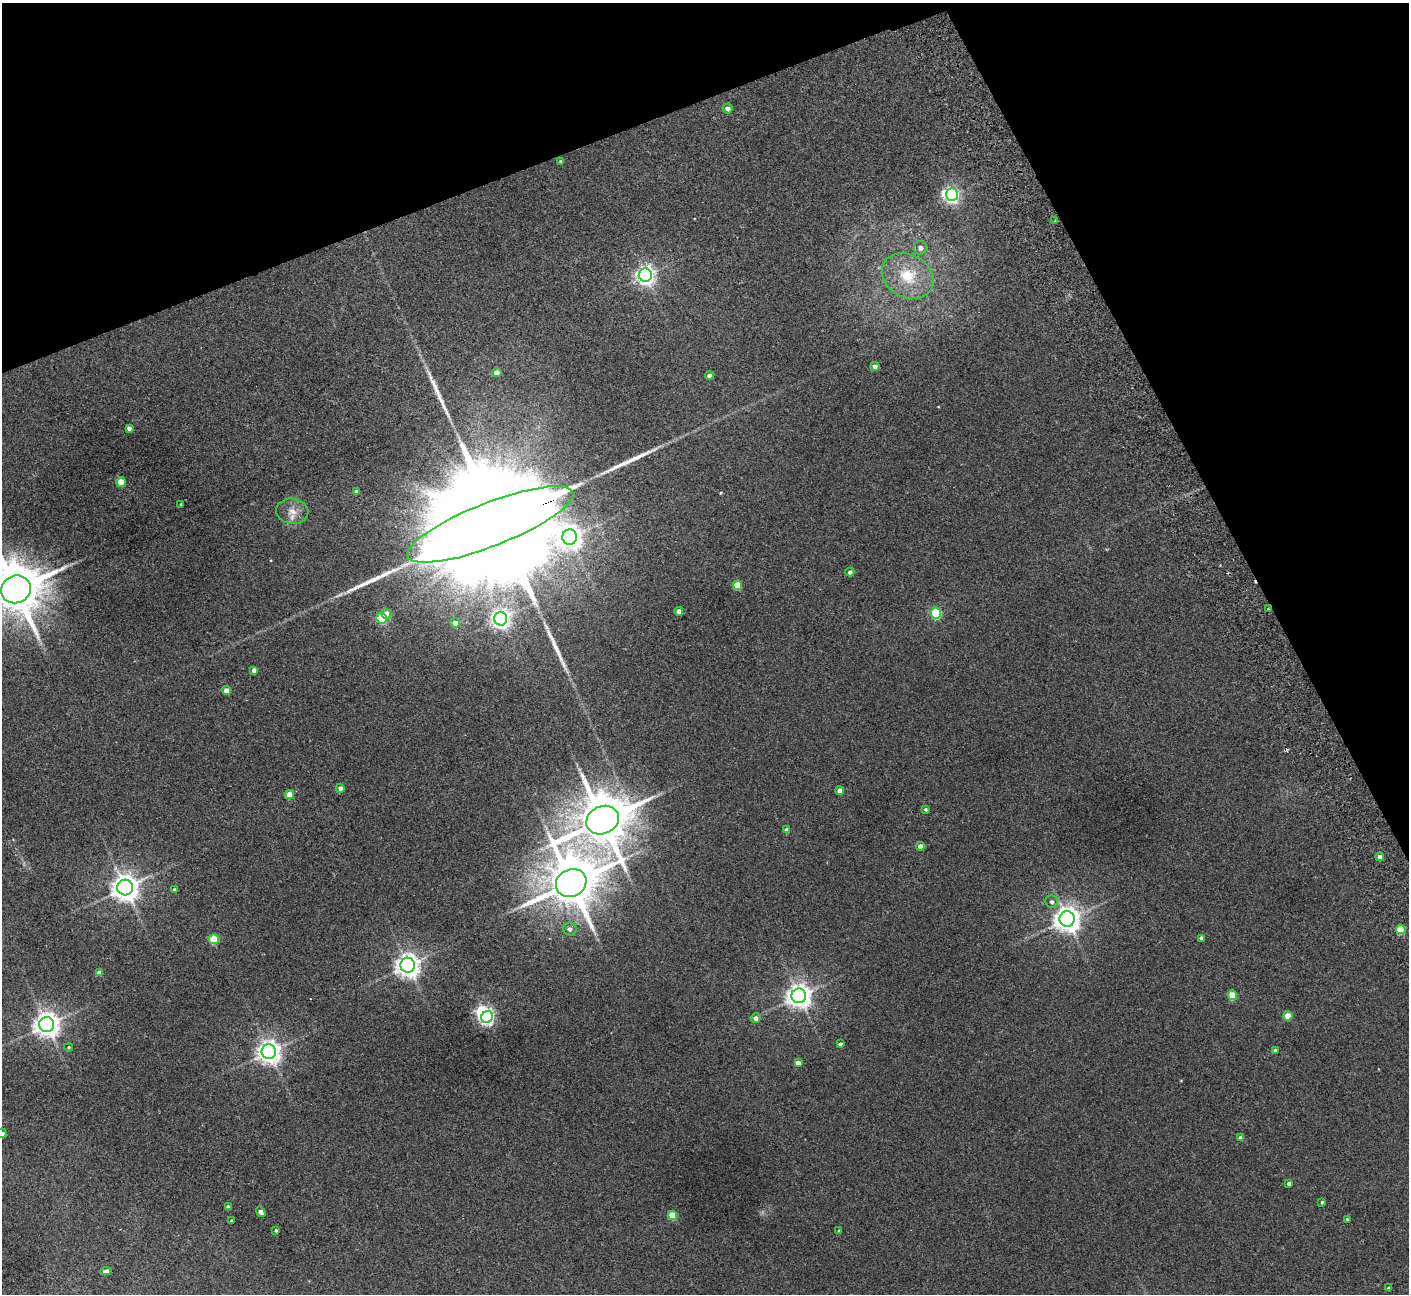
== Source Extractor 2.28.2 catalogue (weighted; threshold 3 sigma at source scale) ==
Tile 3 of 4 x 4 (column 3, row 1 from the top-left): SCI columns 2867-4273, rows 4066-5357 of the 5736 x 5674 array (HDU 1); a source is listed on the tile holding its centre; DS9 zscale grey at full resolution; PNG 1411 x 1296 px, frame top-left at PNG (2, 3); each listed source drawn as its Kron ellipse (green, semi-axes under 4 px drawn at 4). Shown black and unused: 21% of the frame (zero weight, under 2 of 3 exposures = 3% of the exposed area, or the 3 px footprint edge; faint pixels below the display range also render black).
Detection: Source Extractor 2.28.2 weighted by HDU 2 'WHT'; one run over the whole footprint, this tile lists its part. Background 0.119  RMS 0.01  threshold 0.0465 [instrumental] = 3 sigma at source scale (4.5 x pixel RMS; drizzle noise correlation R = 1.50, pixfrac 1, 0.05/0.05 arcsec/px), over >= 5 px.
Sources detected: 78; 2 inside a brighter object's white glare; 1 cosmic-ray / hot-pixel residue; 3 long thin detections or spike segments (spike, bleed or trail) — neither listed nor drawn; the other 72 listed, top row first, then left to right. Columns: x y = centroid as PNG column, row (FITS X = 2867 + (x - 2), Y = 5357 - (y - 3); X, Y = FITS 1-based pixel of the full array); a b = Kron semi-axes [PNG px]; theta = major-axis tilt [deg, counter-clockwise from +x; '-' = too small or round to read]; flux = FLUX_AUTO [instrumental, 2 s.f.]
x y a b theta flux
728 108 5 5 - 4.6
560 161 4 3 - 0.99
952 195 6 5 - 270
1055 221 4 3 - 1.7
920 248 7 6 - 4.5
645 275 7 6 - 500
908 276 27 21 -29 39
875 366 4 4 - 3.9
497 372 5 4 - 7.6
709 375 4 4 - 3.8
129 428 4 4 - 4.2
121 482 5 4 - 19
356 491 4 4 - 2.1
181 504 3 2 - 0.96
292 511 16 12 -7 11
490 524 89 22 21 96000
570 537 7 7 - 740
850 572 4 4 - 3
737 585 5 4 - 26
16 589 15 13 24 6100
1268 609 2 2 - 0.68
679 611 4 4 - 5.8
936 613 5 5 - 87
386 614 5 4 - 16
381 618 5 5 - 51
501 619 7 6 - 450
455 623 4 4 - 10
254 670 4 4 - 4.9
227 691 4 4 - 12
340 788 4 4 - 3.4
840 791 4 4 - 9.4
289 795 4 4 - 18
926 809 4 3 - 1.9
603 820 17 13 26 5900
787 830 4 4 - 6.5
920 846 4 4 - 9.7
1380 857 4 4 - 9.3
571 883 16 13 28 5400
125 888 8 8 - 1200
175 889 4 4 - 2.3
1052 902 6 6 - 3.5
1067 919 7 7 - 1100
570 929 7 6 - 4.5
1401 929 5 4 - 35
1201 938 4 4 - 3.6
214 939 5 5 - 46
408 965 7 7 - 840
99 973 4 4 - 7.1
1232 995 5 4 - 32
799 996 7 7 - 930
1288 1016 4 4 - 17
487 1017 6 5 - 230
756 1018 5 4 - 4.7
47 1025 7 7 - 1000
840 1044 4 3 - 2.3
69 1047 4 3 - 1.1
1275 1051 4 4 - 3.2
269 1052 7 7 - 830
798 1063 4 4 - 5.9
2 1133 5 4 - 2.9
1241 1138 4 4 - 6.4
1289 1183 4 4 - 4
1322 1202 3 3 - 1.2
228 1207 4 4 - 3.1
261 1212 5 4 - 4
672 1215 5 4 - 30
1347 1219 3 3 - 1.4
231 1221 3 3 - 1.5
276 1230 3 3 - 1.7
839 1231 3 3 - 1.3
106 1271 5 4 - 3.7
1389 1288 3 3 - 1.3
Overlapping masked pixels (flux is a lower limit): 2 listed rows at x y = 490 524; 1268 609
Isophote crosses this tile's border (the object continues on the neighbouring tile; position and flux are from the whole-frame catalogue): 2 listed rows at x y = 16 589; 2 1133